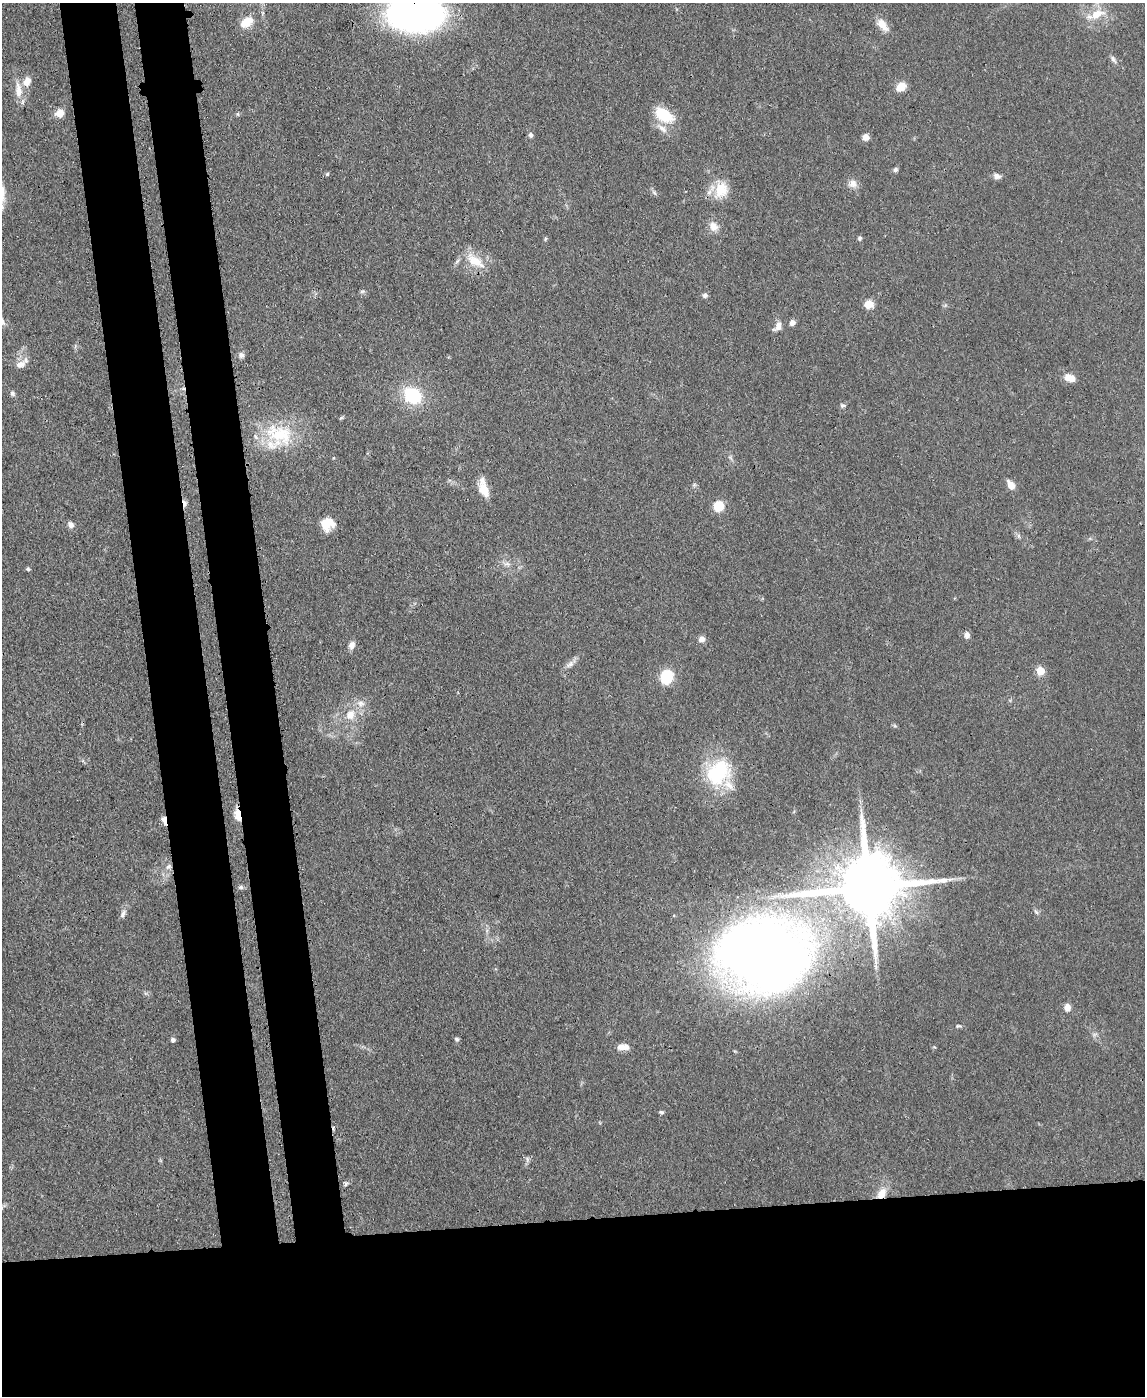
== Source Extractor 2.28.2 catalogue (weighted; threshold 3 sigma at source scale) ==
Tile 11 of 4 x 3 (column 3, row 3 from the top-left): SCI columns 2356-3498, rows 203-1596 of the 4717 x 4694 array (HDU 1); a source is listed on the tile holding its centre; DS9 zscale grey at full resolution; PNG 1147 x 1398 px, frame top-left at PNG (2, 3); no overlay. Shown black and unused: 21% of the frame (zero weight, under 3 of 4 exposures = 9% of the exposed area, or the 3 px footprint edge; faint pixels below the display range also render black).
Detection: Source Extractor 2.28.2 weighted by HDU 2 'WHT'; one run over the whole footprint, this tile lists its part. Background 0.081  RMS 0.0043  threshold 0.0196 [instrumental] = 3 sigma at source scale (4.5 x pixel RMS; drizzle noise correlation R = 1.50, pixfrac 1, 0.05/0.05 arcsec/px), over >= 5 px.
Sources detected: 74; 2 inside a brighter listed object's ellipse — not listed separately; the other 72 listed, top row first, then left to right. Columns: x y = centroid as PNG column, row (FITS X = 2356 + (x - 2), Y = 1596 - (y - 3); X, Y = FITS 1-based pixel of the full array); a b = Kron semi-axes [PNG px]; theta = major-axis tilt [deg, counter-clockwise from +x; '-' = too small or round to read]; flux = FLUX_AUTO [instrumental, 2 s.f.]
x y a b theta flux
416 14 46 28 -2 180
1097 14 22 11 22 7.9
246 22 17 11 33 5.7
882 25 17 9 -50 5.1
1113 59 11 5 -56 1.4
27 81 11 8 74 4.2
901 87 10 8 39 6.2
18 90 22 9 -86 5.8
59 113 9 8 - 4.3
238 114 6 4 -89 0.54
664 115 24 14 -34 14
530 135 6 5 - 1.3
866 137 6 6 - 3
895 169 6 5 - 1.1
327 174 5 5 - 0.64
997 176 9 7 -17 2
852 184 12 11 - 3
721 190 23 18 65 10
654 193 7 4 -46 0.93
713 226 14 10 -51 3.8
860 238 6 6 - 0.8
545 239 6 4 88 0.55
475 261 30 13 -32 9.9
362 291 8 4 9 0.74
705 295 6 6 - 1.3
869 304 11 9 6 4.4
792 323 6 6 - 2.3
778 326 12 7 81 2.8
241 355 7 7 - 1.5
20 364 14 9 23 3.7
1070 378 13 8 -18 5
12 393 8 5 -63 1.2
413 395 18 15 -35 23
842 405 6 5 - 0.88
341 418 7 3 37 0.56
280 434 40 28 -21 26
1011 485 11 7 -57 3.6
483 488 21 9 -73 7.9
185 503 9 5 -82 1.9
718 506 10 10 - 8.2
327 524 15 13 29 7.4
71 525 9 7 -51 1.8
1019 536 7 4 -71 0.81
507 564 7 4 17 1.1
28 569 5 4 - 0.75
967 635 8 6 88 2
701 639 7 7 - 2.2
352 645 10 7 70 2.3
570 664 13 7 40 2.3
1040 671 5 5 - 12
667 677 12 10 69 17
361 703 11 8 -6 2.8
350 715 13 11 65 5.9
895 726 6 4 -18 0.63
718 772 34 25 50 32
237 815 15 8 -77 4.6
164 820 9 4 -80 3.3
168 866 10 6 45 1.8
241 887 7 5 13 0.97
869 887 21 17 7 4900
1036 912 7 4 -45 0.86
123 914 12 6 63 1.8
763 955 63 49 -9 650
1067 1007 9 7 -88 3.1
958 1026 7 4 6 0.71
457 1039 6 5 - 0.94
173 1040 5 4 - 1.5
623 1047 14 7 1 3.8
661 1112 6 4 -10 0.76
527 1159 9 4 -90 0.95
346 1184 7 5 89 0.88
881 1193 14 9 54 5.5
Overlapping masked pixels (flux is a lower limit): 6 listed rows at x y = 416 14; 185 503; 237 815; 164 820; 869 887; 881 1193
Isophote crosses this tile's border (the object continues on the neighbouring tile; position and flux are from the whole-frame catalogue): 1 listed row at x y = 416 14